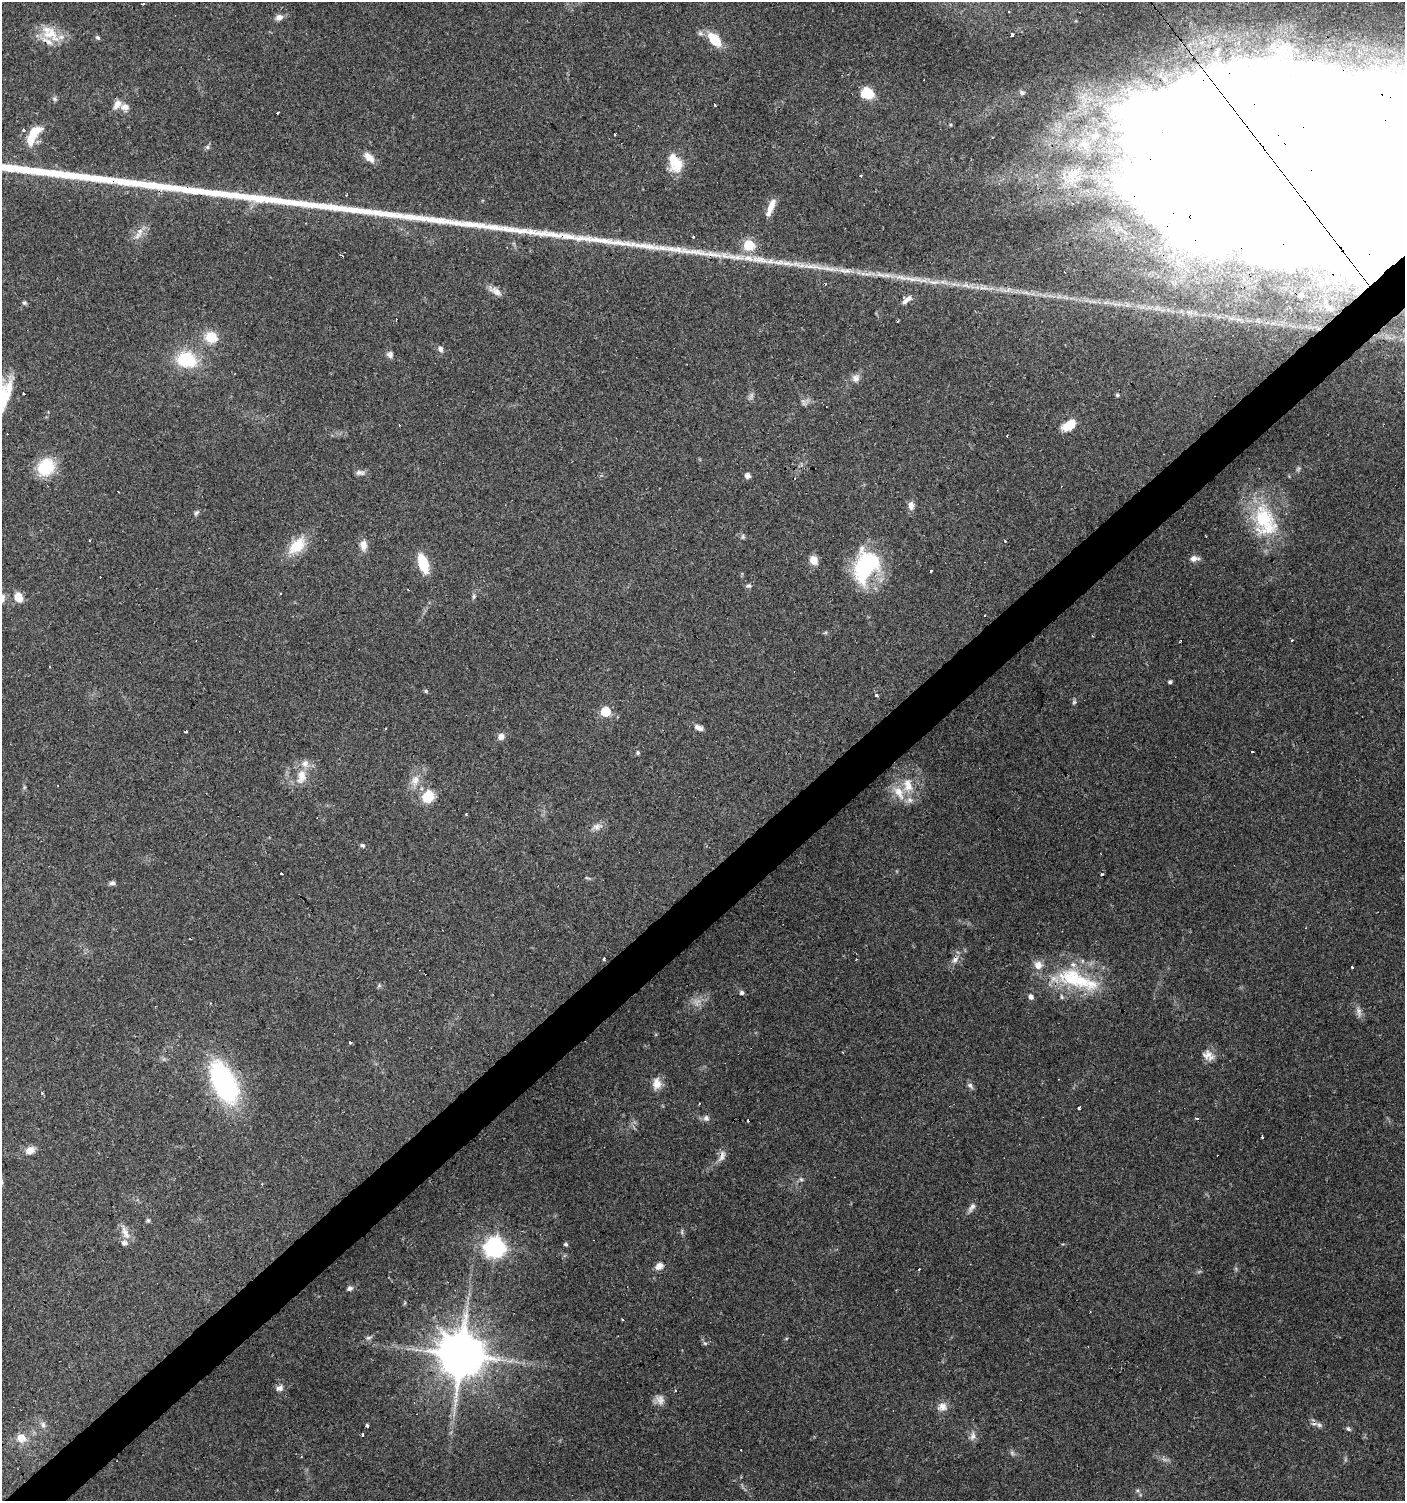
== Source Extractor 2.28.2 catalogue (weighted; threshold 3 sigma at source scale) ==
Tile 7 of 4 x 4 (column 3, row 2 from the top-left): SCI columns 2946-4348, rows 3001-4499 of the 5954 x 5998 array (HDU 1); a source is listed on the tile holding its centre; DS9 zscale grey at full resolution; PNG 1407 x 1503 px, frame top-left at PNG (2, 2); no overlay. Shown black and unused: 4% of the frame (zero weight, under 3 of 4 exposures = <1% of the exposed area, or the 3 px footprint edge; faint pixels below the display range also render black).
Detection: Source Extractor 2.28.2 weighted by HDU 2 'WHT'; one run over the whole footprint, this tile lists its part. Background 0.0517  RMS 0.0052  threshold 0.0235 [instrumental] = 3 sigma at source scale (4.5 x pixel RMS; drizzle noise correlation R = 1.50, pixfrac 1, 0.0396/0.0396 arcsec/px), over >= 5 px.
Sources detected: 167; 3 too faint to see at this stretch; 2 inside a brighter object's white glare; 20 cosmic-ray / hot-pixel residue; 1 long thin detection or spike segment (spike, bleed or trail) — not listed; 19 inside a brighter listed object's ellipse — not listed separately; the other 122 listed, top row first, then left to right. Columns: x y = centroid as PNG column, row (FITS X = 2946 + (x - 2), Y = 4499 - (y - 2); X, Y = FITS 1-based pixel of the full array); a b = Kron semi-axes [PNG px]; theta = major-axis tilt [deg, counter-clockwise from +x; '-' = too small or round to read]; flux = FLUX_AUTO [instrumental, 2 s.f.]
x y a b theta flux
144 3 3 3 - 8.9
279 17 9 7 19 2.8
1284 22 126 48 0 810
50 33 27 18 -30 13
1012 35 4 3 - 2.3
97 37 7 5 -43 0.93
714 39 16 9 -48 14
867 93 9 7 -1 23
55 99 6 6 - 1
117 104 12 8 56 3.9
715 105 3 3 - 1.5
125 107 12 10 -45 3.2
277 113 3 3 - 5.4
33 134 20 13 71 8.8
208 147 7 4 71 0.95
369 157 14 7 -45 5.2
675 163 22 14 -66 13
1252 185 279 129 -8 55000
771 207 23 6 68 5.7
137 235 13 8 43 3.8
568 236 30 10 -11 11
694 236 3 3 - 1.8
748 245 6 6 - 34
669 249 63 8 -5 21
775 262 41 7 -5 12
828 269 39 6 -8 11
880 275 16 6 -19 3.7
903 278 17 6 -23 4.4
934 282 20 6 2 5.1
495 291 19 8 -29 4
907 300 15 6 39 3.3
24 303 5 5 - 0.87
211 337 14 12 -17 10
440 349 8 6 -67 1.9
390 354 7 7 - 2.1
187 360 22 16 -11 26
856 378 11 10 - 2.9
1117 395 5 5 - 0.96
2 396 41 18 73 24
1069 425 15 8 34 11
46 467 20 17 51 20
360 473 13 7 -1 2.1
748 476 5 5 - 3.1
911 505 12 7 -85 3
196 513 9 5 47 1.1
1265 520 50 28 -66 39
743 536 7 5 90 1
90 540 3 3 - 1.2
1005 541 3 2 - 0.98
363 545 13 9 -87 4.1
297 546 21 13 45 16
1194 559 11 7 7 2.9
813 560 10 8 -69 5.5
423 563 15 8 -72 20
868 565 43 27 72 46
749 586 8 6 11 1.2
281 593 3 2 - 0.42
474 596 7 5 73 0.99
18 597 10 8 -73 6.6
1292 640 3 3 - 0.55
1180 641 3 2 - 0.41
1170 682 4 4 - 0.89
426 691 5 4 - 0.82
876 695 4 3 - 2.5
1074 702 6 5 - 0.91
606 711 6 5 - 29
699 728 12 6 -29 2.6
186 731 3 3 - 0.86
501 737 8 7 - 3.2
1252 752 3 3 - 1.3
638 753 5 4 - 0.9
301 776 21 12 80 8.5
415 780 16 10 75 5.6
908 785 22 13 -82 11
428 796 13 10 48 14
466 814 3 3 - 0.53
597 827 16 8 15 3.2
362 845 7 5 -41 1.1
282 874 3 3 - 0.71
587 878 9 3 -21 0.8
112 883 7 6 - 1.5
604 959 4 3 - 2.2
955 960 8 7 - 2.4
1352 967 3 3 - 1.6
1075 979 61 24 -22 44
379 985 6 4 -73 0.82
742 993 5 5 - 1.3
1031 997 6 5 - 2
1208 1055 16 12 -45 4.6
223 1083 46 23 -63 80
657 1083 15 11 89 5.2
970 1086 10 5 -46 1.5
42 1093 3 3 - 1.2
1079 1108 4 3 - 2
706 1117 10 6 18 1.9
1262 1137 4 2 - 0.45
30 1150 10 8 25 4.5
722 1156 18 7 65 3.1
801 1179 7 4 -1 0.94
973 1206 8 7 - 1.8
148 1220 5 5 - 0.83
682 1232 8 4 90 0.89
125 1233 22 8 -64 4.5
566 1244 5 5 - 0.87
495 1247 8 7 - 290
659 1266 11 8 34 3.4
918 1269 3 3 - 2.1
350 1288 7 5 30 1.6
368 1338 8 6 15 1.3
705 1343 6 4 -1 0.72
461 1355 13 12 - 2400
279 1388 10 7 26 2.3
675 1391 3 2 - 0.44
660 1400 15 10 -73 3.5
942 1407 13 11 28 4.2
43 1425 8 6 -87 1.7
367 1425 3 3 - 1.3
1319 1425 8 7 - 1.7
1348 1429 7 5 -40 1.1
363 1435 3 3 - 2.6
973 1436 13 7 80 2.8
21 1438 10 10 - 5.9
Overlapping masked pixels (flux is a lower limit): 7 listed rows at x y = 1284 22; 1252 185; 568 236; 868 565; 1075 979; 722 1156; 461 1355
Isophote crosses this tile's border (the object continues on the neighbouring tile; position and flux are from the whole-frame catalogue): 3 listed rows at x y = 1284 22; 1252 185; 2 396